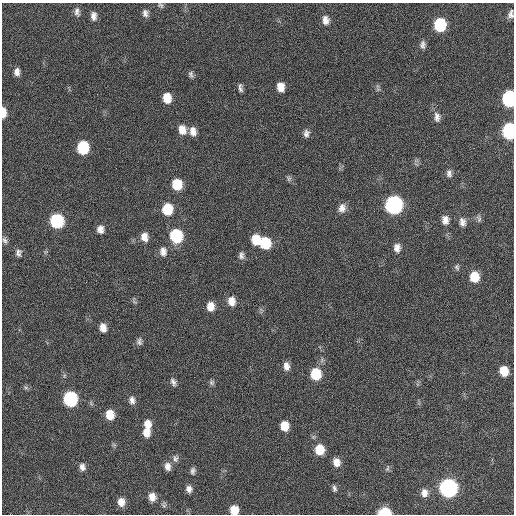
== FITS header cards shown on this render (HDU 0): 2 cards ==
NAXIS1  =                  512 / Axis length
NAXIS2  =                  512 / Axis length

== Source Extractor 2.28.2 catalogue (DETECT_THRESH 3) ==
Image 512 x 512 px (HDU 0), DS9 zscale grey, 1 PNG px = 1 image px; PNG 516 x 516 px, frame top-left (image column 1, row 512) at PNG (2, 3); no overlay
Background 19.3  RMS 5.1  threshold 15.2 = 3 sigma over >= 5 px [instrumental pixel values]
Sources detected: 78; all 78 listed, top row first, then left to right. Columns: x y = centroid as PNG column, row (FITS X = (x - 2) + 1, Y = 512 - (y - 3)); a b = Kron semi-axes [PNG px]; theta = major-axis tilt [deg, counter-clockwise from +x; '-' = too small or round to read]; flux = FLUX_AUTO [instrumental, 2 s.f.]
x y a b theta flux
160 5 8 6 -24 760
77 12 12 7 -79 1500
145 13 10 7 -82 1500
511 14 11 7 74 1600
94 16 10 7 -87 1900
325 20 11 8 -84 2500
440 25 10 8 84 19000
422 45 10 7 90 1300
17 72 9 7 89 1800
191 74 9 6 -77 970
281 87 9 7 -79 3500
240 88 10 5 -85 1100
378 89 6 4 50 560
167 98 10 7 -84 5500
509 99 10 8 88 49000
3 113 11 5 -90 3700
437 117 14 8 -84 2100
182 130 11 9 -75 3600
193 131 11 8 -79 2700
509 131 10 7 -90 52000
306 133 10 7 89 1500
83 147 10 8 -84 17000
416 161 7 4 19 670
449 173 11 7 -89 1500
289 178 8 6 -66 820
177 184 9 8 - 9800
393 205 10 9 - 100000
342 208 12 9 77 2300
167 209 10 8 -86 10000
479 218 11 5 -75 950
445 220 10 8 -85 2500
57 221 10 8 -74 31000
462 222 12 8 -81 2000
100 229 9 7 -89 2100
176 236 10 9 - 24000
144 237 10 8 -78 3000
5 240 10 6 -65 1100
256 240 10 8 -77 6600
265 243 10 9 - 13000
397 248 10 8 -88 2300
163 251 12 9 -82 2400
18 253 11 8 -88 1500
241 255 10 7 86 1300
457 267 8 6 -60 830
474 277 10 9 - 6800
231 301 11 8 -79 3200
134 302 9 4 -31 620
210 306 10 8 -88 3400
103 328 10 7 -80 2700
139 341 10 7 86 1200
286 366 11 7 -83 2200
504 371 9 7 -80 5700
316 374 10 9 - 12000
173 382 10 6 -69 1300
212 383 7 7 - 840
26 387 8 5 -20 710
70 399 10 8 -80 40000
132 400 10 7 -79 1700
110 415 9 8 - 5400
147 424 10 8 -75 3200
285 426 9 8 - 4800
146 432 9 7 -85 3400
319 450 10 9 - 7200
175 459 10 7 -79 1300
336 462 9 8 - 3100
168 466 11 8 -81 2100
82 467 9 7 -76 1700
387 468 10 5 72 700
193 471 9 6 82 1000
334 488 8 5 -81 890
448 488 10 9 - 120000
189 489 8 7 - 1700
424 493 10 9 - 2500
152 497 10 8 -81 3000
121 502 9 8 - 3000
164 504 8 6 -88 800
234 510 8 7 - 4900
384 512 9 5 2 16000
At the frame edge (FLAGS 8, measured only in part): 6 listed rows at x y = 511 14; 509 99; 3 113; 509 131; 234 510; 384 512